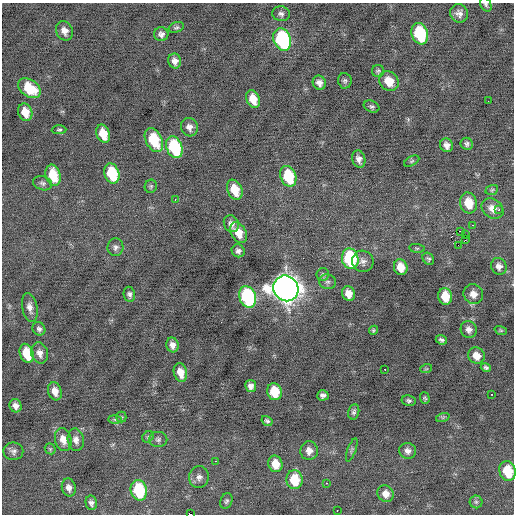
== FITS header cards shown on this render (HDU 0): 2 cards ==
NAXIS1  =                  512 / Axis length
NAXIS2  =                  512 / Axis length

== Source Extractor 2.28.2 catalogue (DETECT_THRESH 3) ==
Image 512 x 512 px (HDU 0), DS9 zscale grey, 1 PNG px = 1 image px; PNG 516 x 516 px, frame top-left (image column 1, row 512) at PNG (2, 3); each listed source drawn as its Kron ellipse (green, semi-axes under 4 px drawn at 4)
Background -0.0846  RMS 0.8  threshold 2.41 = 3 sigma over >= 5 px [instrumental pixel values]
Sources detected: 111; all 111 listed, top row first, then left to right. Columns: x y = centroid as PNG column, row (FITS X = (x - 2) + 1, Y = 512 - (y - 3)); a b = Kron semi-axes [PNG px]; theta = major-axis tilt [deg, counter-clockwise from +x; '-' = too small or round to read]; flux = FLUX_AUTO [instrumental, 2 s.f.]
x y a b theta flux
486 4 7 5 -59 110
459 13 9 8 - 290
281 14 9 7 -10 190
176 27 8 5 20 100
64 31 10 8 -66 350
161 34 7 7 - 210
420 34 11 8 -71 3200
282 39 11 8 -70 6900
175 61 7 6 - 270
378 71 6 6 - 100
345 81 8 6 -84 130
389 81 10 9 - 700
319 83 7 6 - 280
29 88 12 8 -36 1600
253 99 9 6 -68 770
488 101 2 2 - 47
372 107 8 5 -23 120
25 112 9 7 -71 760
189 127 9 8 - 320
59 130 7 4 2 92
103 134 9 6 -69 1000
154 140 13 8 -63 2200
467 144 6 6 - 130
447 145 7 6 - 290
174 147 11 8 -69 3800
359 159 9 6 -73 260
412 161 8 4 27 94
112 173 10 7 -70 2500
53 175 11 7 -74 1500
288 176 11 7 -71 2300
42 183 10 7 -17 170
151 186 7 6 - 97
235 190 10 7 -67 1000
492 190 6 4 22 85
175 199 3 2 - 120
469 203 10 8 -75 1100
492 209 12 9 -36 470
499 209 3 3 - 69
231 224 9 7 -62 270
473 225 3 2 - 58
460 231 3 2 - 1600
239 233 11 7 -62 770
465 235 2 2 - 1100
465 240 3 2 - 39
458 245 2 2 - 49
115 247 9 8 - 190
417 248 8 4 -7 82
238 251 7 6 - 200
350 259 10 8 -78 5000
428 259 6 5 - 100
363 261 11 10 - 290
499 266 8 7 - 270
401 267 8 6 -75 730
323 274 6 6 - 120
327 282 8 7 - 180
286 288 13 12 - 64000
129 294 8 5 -80 170
348 294 7 6 - 500
473 294 10 9 - 440
445 296 8 7 - 990
248 297 11 8 -70 6800
30 307 14 7 -79 340
39 329 7 6 - 160
469 329 8 8 - 270
373 330 5 4 - 69
501 330 6 4 -19 67
441 340 6 4 -22 130
172 345 7 6 - 310
27 353 10 6 -71 1400
40 353 11 8 -73 340
476 356 8 7 - 540
486 367 5 4 - 110
385 369 2 2 - 150
426 369 6 3 18 60
180 372 9 6 -75 600
251 386 6 5 - 220
55 391 9 6 -72 460
274 392 8 7 - 1400
492 394 3 2 - 270
323 395 5 5 - 190
425 398 6 4 -72 84
409 401 7 5 -12 120
15 406 7 6 - 270
354 412 8 5 77 130
121 417 5 5 - 65
443 417 7 4 18 81
115 419 7 4 -1 95
267 421 6 4 -31 110
148 437 6 5 - 94
63 439 11 8 -77 510
158 439 9 7 1 160
76 440 11 8 -81 310
50 449 6 5 - 82
352 450 12 4 69 110
13 451 10 8 0 210
309 451 9 9 - 390
408 451 8 8 - 240
215 461 2 2 - 290
275 464 8 7 - 780
507 471 10 8 -71 1500
199 477 11 10 - 290
294 480 9 8 - 1500
326 483 2 2 - 440
69 488 9 7 -78 280
139 490 10 8 -77 3200
386 494 8 8 - 410
226 501 8 6 68 120
476 502 6 6 - 120
91 503 7 5 -78 190
337 511 3 2 - 150
190 514 3 2 - 1800
At the frame edge (FLAGS 8, measured only in part): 3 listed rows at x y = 486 4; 507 471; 190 514